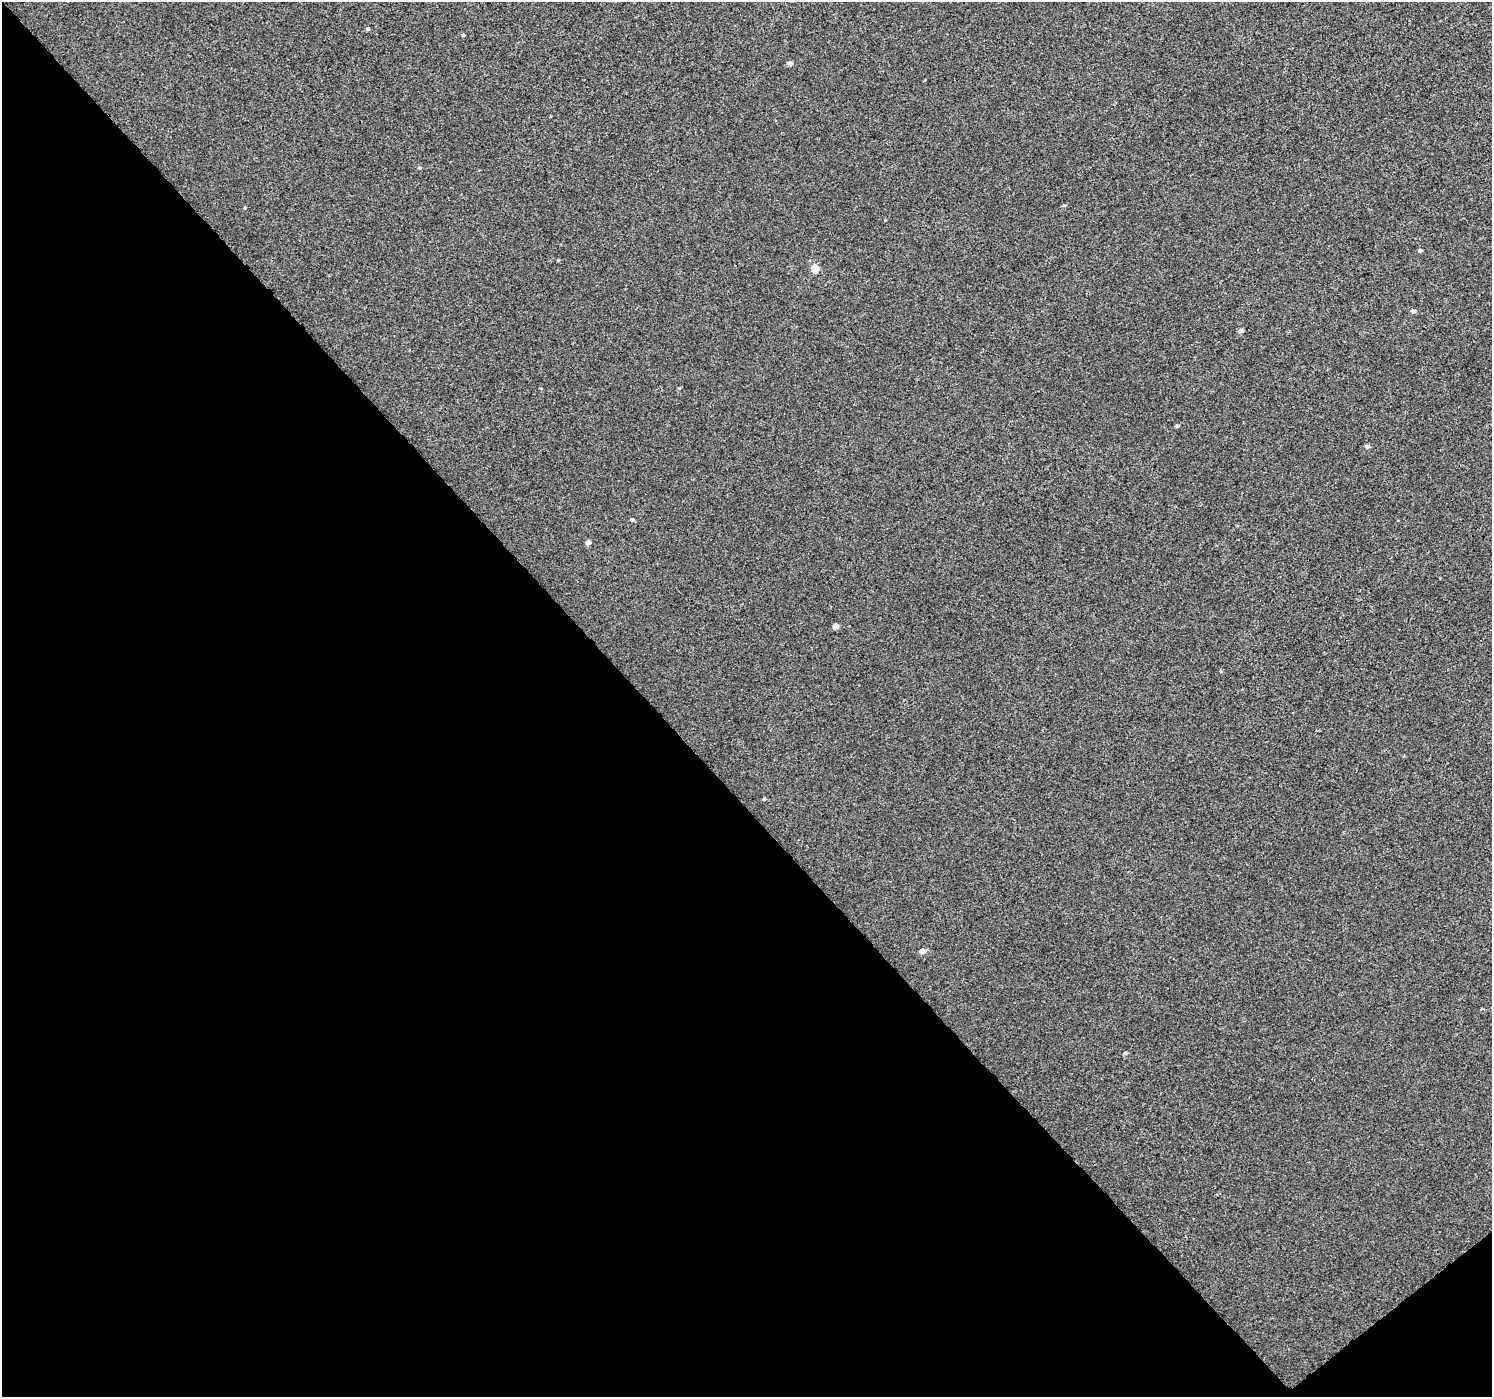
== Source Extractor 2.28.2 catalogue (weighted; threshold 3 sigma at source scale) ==
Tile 14 of 4 x 4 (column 2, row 4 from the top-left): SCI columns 1542-3031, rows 246-1640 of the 6057 x 6008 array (HDU 1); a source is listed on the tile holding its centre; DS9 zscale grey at full resolution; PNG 1494 x 1399 px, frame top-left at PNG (2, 2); no overlay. Shown black and unused: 44% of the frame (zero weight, under 3 of 4 exposures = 5% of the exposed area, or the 3 px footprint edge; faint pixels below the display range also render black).
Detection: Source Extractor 2.28.2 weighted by HDU 2 'WHT'; one run over the whole footprint, this tile lists its part. Background -2.34e-04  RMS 0.0036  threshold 0.0163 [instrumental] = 3 sigma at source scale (4.5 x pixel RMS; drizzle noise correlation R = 1.50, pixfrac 1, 0.0396/0.0396 arcsec/px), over >= 5 px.
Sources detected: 19; all 19 listed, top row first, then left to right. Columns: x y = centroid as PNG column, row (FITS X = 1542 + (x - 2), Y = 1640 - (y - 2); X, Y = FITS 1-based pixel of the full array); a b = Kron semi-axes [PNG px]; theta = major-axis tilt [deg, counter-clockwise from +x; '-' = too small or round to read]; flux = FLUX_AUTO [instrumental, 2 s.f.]
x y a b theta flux
368 29 5 4 - 0.55
463 35 4 3 - 0.58
790 63 5 4 - 1.5
420 168 5 3 - 0.39
1064 205 6 3 18 0.41
1420 251 5 4 - 0.72
815 269 5 5 - 8.9
1413 311 6 5 - 1
1240 331 5 4 - 1.3
679 388 5 3 - 0.33
1177 426 4 4 - 0.6
1367 446 6 5 - 0.98
632 520 6 4 -9 0.65
588 542 5 5 - 1.8
835 626 5 4 - 2.4
1221 671 5 4 - 0.44
764 799 5 4 - 0.42
922 951 6 5 - 2.7
1125 1053 6 4 1 0.59